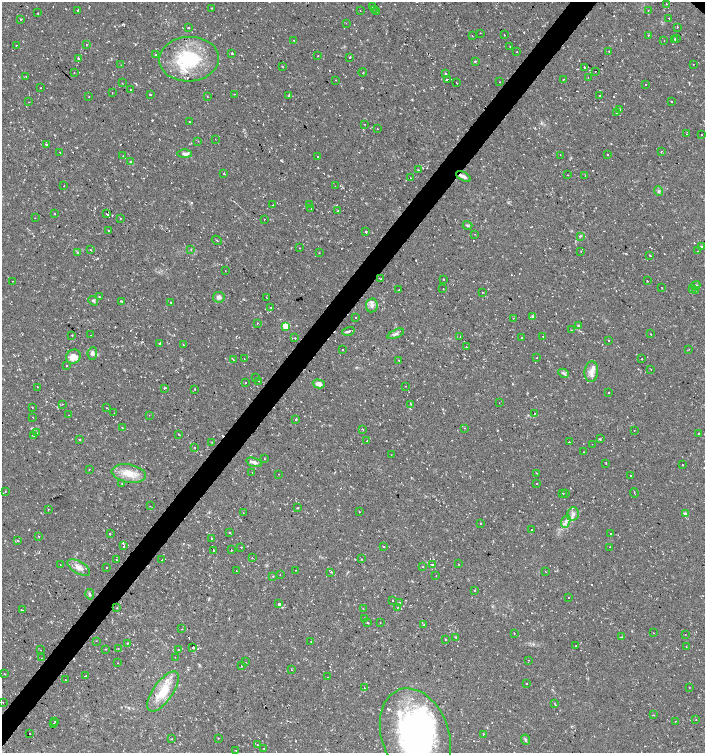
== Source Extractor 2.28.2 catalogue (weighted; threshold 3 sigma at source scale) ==
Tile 7 of 4 x 4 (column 3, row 2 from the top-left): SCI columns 3044-4448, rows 3002-4502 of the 6025 x 6006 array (HDU 1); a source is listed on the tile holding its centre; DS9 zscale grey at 2 x 2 block average (1 PNG px = mean of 2 x 2 image px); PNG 707 x 755 px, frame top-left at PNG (2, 2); each listed source drawn as its Kron ellipse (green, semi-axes under 4 px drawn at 4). Shown black and unused: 4% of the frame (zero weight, under 2 of 3 exposures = <1% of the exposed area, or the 3 px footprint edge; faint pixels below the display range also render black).
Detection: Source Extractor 2.28.2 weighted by HDU 2 'WHT'; one run over the whole footprint, this tile lists its part. Background 0.0323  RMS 0.004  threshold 0.018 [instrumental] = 3 sigma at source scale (4.5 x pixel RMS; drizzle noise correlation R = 1.50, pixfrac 1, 0.0396/0.0396 arcsec/px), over >= 5 px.
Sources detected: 401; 2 inside a brighter object's white glare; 68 cosmic-ray / hot-pixel residue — neither listed nor drawn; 11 inside a brighter listed object's ellipse — not listed separately; the other 320 listed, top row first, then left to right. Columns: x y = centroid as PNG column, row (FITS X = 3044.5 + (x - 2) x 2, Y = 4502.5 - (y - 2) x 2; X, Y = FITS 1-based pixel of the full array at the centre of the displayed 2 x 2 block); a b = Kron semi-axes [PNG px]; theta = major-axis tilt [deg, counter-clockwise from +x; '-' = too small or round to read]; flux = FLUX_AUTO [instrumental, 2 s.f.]
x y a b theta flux
666 4 2 2 - 0.52
372 7 2 2 - 3.6
212 8 2 2 - 0.62
374 9 2 2 - 0.41
78 10 3 2 - 0.66
648 10 2 2 - 1.3
360 11 2 2 - 0.96
377 11 2 2 - 0.44
38 13 2 2 - 0.41
669 18 2 2 - 1.2
20 19 2 2 - 0.48
346 23 2 2 - 0.4
188 27 2 2 - 1.3
677 27 2 2 - 0.63
480 33 2 2 - 0.4
504 35 2 2 - 0.83
648 35 3 2 - 0.52
472 36 2 2 - 0.29
677 38 2 2 - 0.4
675 39 2 2 - 2.5
664 40 2 2 - 0.5
294 41 2 2 - 1.3
16 45 2 2 - 1.4
86 45 2 2 - 1.2
510 47 2 2 - 0.36
609 51 2 2 - 2.1
517 52 2 2 - 0.8
232 53 2 2 - 1.6
156 55 2 2 - 0.73
318 56 2 2 - 1.7
350 57 4 2 - 0.88
78 58 4 3 - 1.2
189 59 30 22 3 60
475 61 2 2 - 1.1
693 64 2 2 - 0.34
121 65 2 2 - 0.42
283 67 3 2 - 0.61
585 67 2 2 - 1.6
596 71 2 2 - 0.57
74 73 2 2 - 0.4
363 73 4 2 - 0.47
446 73 2 2 - 4
26 76 2 2 - 1.2
588 78 2 2 - 0.25
335 80 2 2 - 0.69
447 80 2 2 - 2.1
563 80 2 2 - 0.38
499 82 2 2 - 0.37
122 83 2 2 - 0.42
457 83 2 2 - 0.94
646 85 2 2 - 1.2
41 88 2 2 - 0.48
130 90 2 2 - 4.7
112 93 2 2 - 1.5
150 94 2 2 - 4
234 94 2 2 - 1.2
600 95 2 2 - 2
288 96 2 2 - 0.52
89 97 2 2 - 0.48
207 97 2 2 - 0.66
672 101 2 2 - 6.1
29 102 2 2 - 0.5
620 109 2 2 - 51
616 113 2 2 - 4.6
189 122 2 2 - 1.8
365 124 2 2 - 0.32
377 129 2 2 - 0.61
686 134 2 2 - 0.3
702 135 2 2 - 1
215 139 2 2 - 0.39
198 141 2 2 - 0.29
46 144 2 2 - 1.7
661 151 2 2 - 0.77
59 152 2 2 - 0.71
184 154 7 4 -2 4.4
560 155 2 2 - 0.54
608 155 2 2 - 0.54
123 156 2 2 - 0.6
317 156 2 2 - 1.2
131 162 3 3 - 0.8
418 170 2 2 - 0.47
224 174 2 2 - 0.74
567 175 2 2 - 0.31
585 175 2 2 - 0.59
463 176 8 3 -28 3.8
410 178 2 2 - 1.3
64 186 2 2 - 0.44
335 186 2 2 - 0.3
659 191 5 4 - 1.8
273 205 2 2 - 1.2
310 205 2 2 - 0.65
311 209 2 2 - 0.69
338 211 2 2 - 1.3
54 214 2 2 - 0.41
107 214 3 2 - 0.97
35 218 2 2 - 0.31
120 218 2 2 - 0.37
264 219 2 2 - 1.2
467 225 5 3 - 1.4
109 231 2 2 - 1
366 232 2 2 - 3.4
475 234 2 2 - 0.84
580 236 4 3 - 1
217 240 5 2 - 0.55
701 247 3 3 - 1.1
300 248 2 2 - 0.44
91 250 2 2 - 0.84
191 250 2 2 - 0.72
581 251 2 2 - 0.53
698 251 2 2 - 0.43
78 253 4 2 - 0.75
319 253 2 2 - 0.31
650 256 2 2 - 2.9
225 271 2 2 - 0.46
381 279 2 2 - 0.38
443 279 2 2 - 2.5
12 281 2 2 - 0.28
647 281 2 2 - 0.54
696 285 5 4 - 1.5
443 288 2 2 - 0.31
662 288 2 2 - 0.31
693 289 3 3 - 0.73
399 290 2 2 - 2.5
695 291 2 2 - 1.4
482 292 2 2 - 0.52
99 297 3 2 - 0.66
219 297 6 5 - 3.1
267 298 3 2 - 0.47
93 301 5 4 - 1.6
121 301 2 2 - 2
171 302 2 2 - 0.6
372 305 7 6 - 3.6
271 307 2 2 - 0.4
532 317 3 2 - 0.82
356 318 2 2 - 0.83
513 318 2 2 - 0.53
257 323 2 2 - 1
286 326 3 3 - 27
578 326 3 3 - 0.97
571 330 2 2 - 0.72
348 331 6 2 17 2.9
396 334 9 3 23 2.6
650 334 2 2 - 0.35
72 335 2 2 - 1.3
91 335 2 2 - 0.54
460 336 2 2 - 0.4
542 336 2 2 - 0.78
521 337 2 2 - 0.5
294 338 2 2 - 0.64
608 341 2 2 - 0.69
159 343 2 2 - 6.9
183 345 3 2 - 0.47
466 347 2 2 - 3.3
343 349 2 2 - 1.4
689 349 2 2 - 0.46
92 353 6 4 85 3
73 357 8 7 - 8.9
537 358 2 2 - 1.4
244 359 2 2 - 0.44
642 359 2 2 - 1.8
233 360 2 2 - 0.94
399 360 2 2 - 0.56
66 365 2 2 - 0.5
651 369 2 2 - 0.47
591 372 10 6 84 6.2
564 373 5 3 - 1.5
256 377 2 2 - 0.59
259 381 2 2 - 0.34
245 383 2 2 - 2.5
319 384 6 4 -16 5
405 386 2 2 - 0.47
37 387 2 2 - 5.4
164 388 2 2 - 0.96
195 389 2 2 - 5
609 392 2 2 - 3.1
499 403 2 2 - 0.89
63 404 2 2 - 0.39
411 404 3 2 - 0.59
32 407 2 2 - 0.41
107 408 2 2 - 1.1
114 413 2 2 - 0.6
534 414 2 2 - 1.5
69 415 2 2 - 1.8
149 415 2 2 - 0.35
33 417 2 2 - 1.2
296 419 2 2 - 4.6
122 427 2 2 - 0.39
465 428 2 2 - 0.35
363 429 3 2 - 0.47
634 430 2 2 - 1.2
36 432 3 2 - 0.68
698 433 2 2 - 0.75
33 435 3 2 - 0.63
179 435 3 2 - 0.52
79 439 2 2 - 1.7
600 439 2 2 - 0.66
367 441 2 2 - 0.55
212 442 2 2 - 0.46
569 442 2 2 - 0.46
592 444 2 2 - 0.42
195 447 2 2 - 1.9
584 452 2 2 - 0.29
391 455 2 2 - 0.31
264 459 2 2 - 0.82
254 462 8 4 -18 2.9
606 463 2 2 - 2
682 465 2 2 - 2.5
89 469 2 2 - 0.59
252 472 2 2 - 0.42
129 473 17 9 -10 15
536 473 3 2 - 1.1
279 474 2 2 - 0.5
630 476 2 2 - 0.63
122 483 2 2 - 1
536 483 2 2 - 0.37
5 491 2 2 - 1.1
563 493 2 2 - 0.42
634 493 5 2 - 0.82
566 494 2 2 - 0.84
150 506 2 2 - 0.36
298 508 3 2 - 0.64
48 509 2 2 - 0.51
359 512 2 2 - 2.3
243 513 2 2 - 0.38
573 514 7 5 76 4.4
685 514 4 3 - 2.8
566 522 6 4 68 3.3
480 524 2 2 - 0.72
532 530 2 2 - 12
229 532 2 2 - 2
611 533 2 2 - 1
110 534 2 2 - 3.5
38 536 2 2 - 0.45
212 539 2 2 - 0.71
18 540 2 2 - 1.8
124 546 3 2 - 3.1
383 546 2 2 - 1.6
241 547 2 2 - 2
609 547 2 2 - 1.1
213 550 2 2 - 1.5
231 550 2 2 - 1.8
252 558 2 2 - 0.96
362 559 2 2 - 0.46
116 560 2 2 - 1.4
162 560 2 2 - 2.7
432 564 2 2 - 120
458 564 2 2 - 0.31
60 565 2 2 - 0.48
106 567 2 2 - 2.4
423 567 2 2 - 1.2
79 568 12 6 -30 6.4
296 570 2 2 - 0.3
236 571 2 2 - 3.7
545 571 2 2 - 0.32
331 572 3 2 - 0.79
280 575 2 2 - 1.3
273 576 2 2 - 0.97
436 576 2 2 - 0.32
475 591 2 2 - 2.2
90 594 5 3 - 1.1
568 597 2 2 - 0.61
392 600 2 2 - 1
400 602 3 2 - 0.56
279 604 2 2 - 1.3
398 607 2 2 - 0.44
117 608 2 2 - 0.51
363 609 2 2 - 0.36
22 610 2 2 - 1.2
364 618 2 2 - 5.7
380 622 2 2 - 0.39
368 623 3 2 - 0.65
424 625 2 2 - 0.5
182 629 2 2 - 0.83
514 633 2 2 - 0.46
653 633 2 2 - 0.94
685 634 2 2 - 0.26
456 637 3 2 - 0.61
622 637 2 2 - 0.75
445 639 2 2 - 2.3
96 641 2 2 - 0.36
311 641 2 2 - 0.51
127 644 2 2 - 0.57
576 646 2 2 - 0.78
193 647 2 2 - 6.1
686 647 2 2 - 0.41
106 649 3 2 - 0.44
118 649 2 2 - 0.59
41 650 3 2 - 0.35
179 650 2 2 - 0.59
175 657 2 2 - 0.25
41 658 2 2 - 0.58
529 660 2 2 - 0.37
246 662 2 2 - 0.31
118 663 2 2 - 0.69
241 666 2 2 - 12
292 670 2 2 - 0.34
5 674 3 2 - 0.43
85 675 3 2 - 0.48
327 677 2 2 - 0.31
65 680 2 2 - 0.49
526 684 2 2 - 0.6
689 687 2 2 - 0.41
364 688 2 2 - 1.1
163 691 23 10 55 25
3 702 2 2 - 0.7
555 704 3 2 - 0.53
653 715 3 2 - 0.59
696 720 2 2 - 1.2
55 721 2 2 - 0.63
675 721 2 2 - 0.33
53 723 2 2 - 1.1
29 734 2 2 - 2.1
483 734 3 2 - 0.56
415 735 48 33 -70 250
218 738 2 2 - 0.91
172 739 2 2 - 0.33
525 740 5 3 - 1.5
257 745 2 2 - 0.48
264 748 2 2 - 1.5
236 751 3 2 - 0.7
Isophote crosses this tile's border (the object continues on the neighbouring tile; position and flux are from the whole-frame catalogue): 1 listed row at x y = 415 735
Diffuse or blended objects may show on this block-average render without a row.